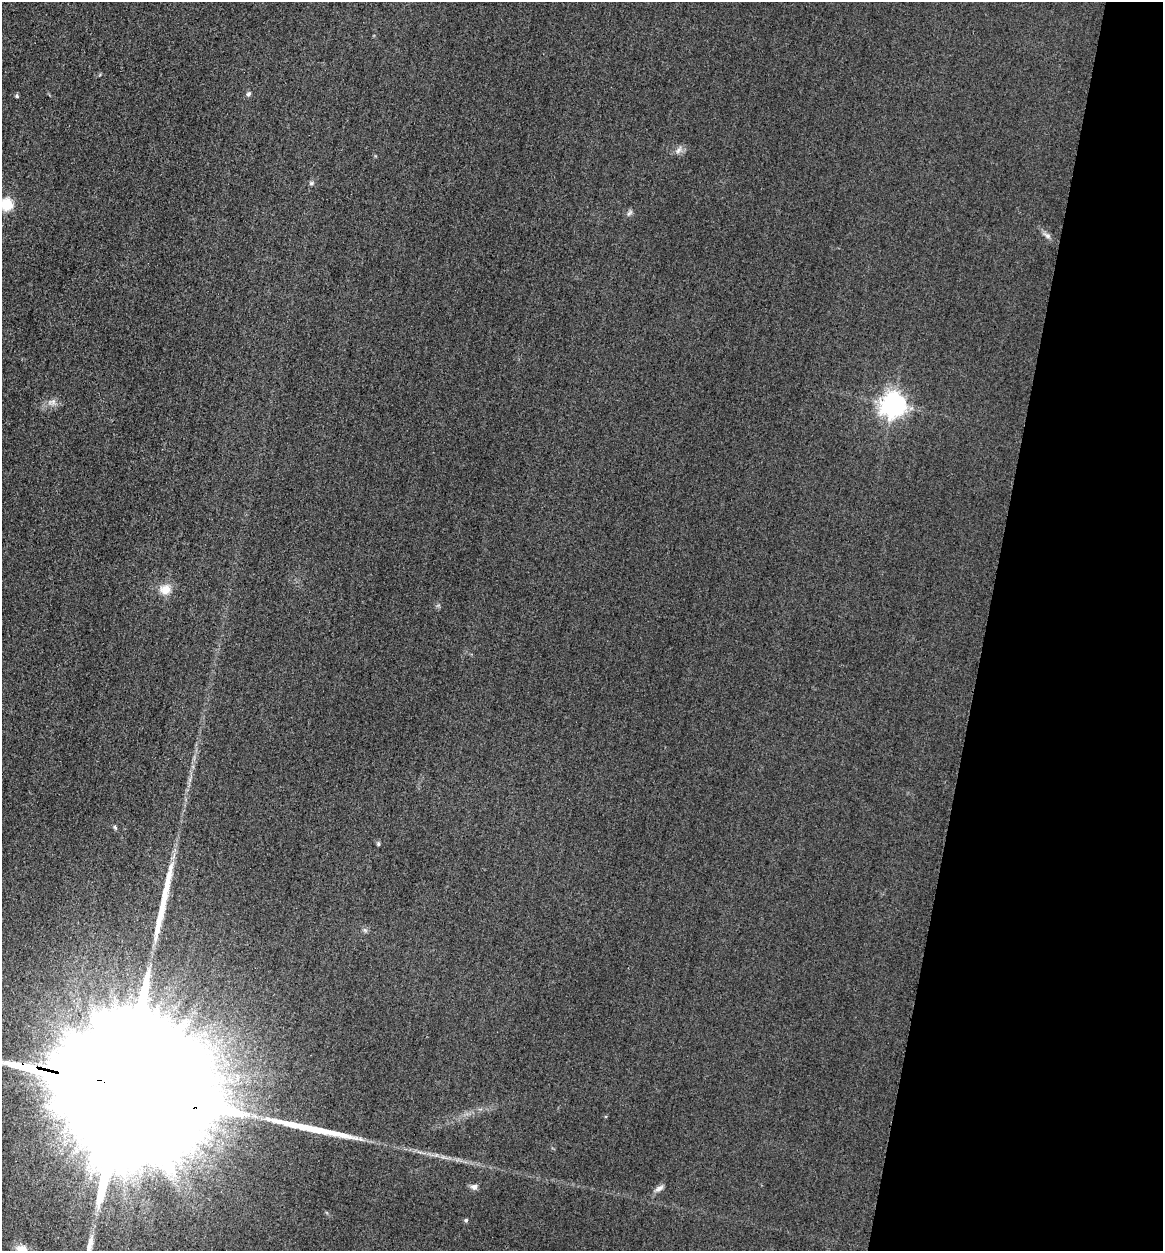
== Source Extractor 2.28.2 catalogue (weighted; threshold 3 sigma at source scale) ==
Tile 8 of 4 x 4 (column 4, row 2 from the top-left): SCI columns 3750-4910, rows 2521-3769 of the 5058 x 5038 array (HDU 1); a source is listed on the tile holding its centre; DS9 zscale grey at full resolution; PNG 1165 x 1253 px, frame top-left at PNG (2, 2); no overlay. Shown black and unused: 15% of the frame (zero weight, under 3 of 4 exposures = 3% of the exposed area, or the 3 px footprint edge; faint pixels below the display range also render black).
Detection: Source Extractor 2.28.2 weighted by HDU 2 'WHT'; one run over the whole footprint, this tile lists its part. Background 0.0723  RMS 0.017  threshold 0.0777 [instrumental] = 3 sigma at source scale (4.5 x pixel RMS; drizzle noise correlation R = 1.50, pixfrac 1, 0.05/0.05 arcsec/px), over >= 5 px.
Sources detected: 20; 1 inside a brighter object's white glare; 2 long thin detections or spike segments (spike, bleed or trail) — not listed; the other 17 listed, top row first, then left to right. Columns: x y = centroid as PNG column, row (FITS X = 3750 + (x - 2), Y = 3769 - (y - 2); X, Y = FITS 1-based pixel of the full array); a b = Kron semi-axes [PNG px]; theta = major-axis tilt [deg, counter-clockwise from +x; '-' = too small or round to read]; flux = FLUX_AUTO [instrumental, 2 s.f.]
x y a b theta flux
248 94 5 5 - 4.5
17 96 5 4 - 2.6
678 150 10 6 46 7.1
311 183 6 5 - 3
7 204 6 6 - 170
629 213 8 4 37 3.5
1047 236 11 6 -38 6.1
53 402 7 4 19 4.9
893 405 8 8 - 1500
165 589 15 13 8 20
115 827 6 4 -68 2.5
378 844 5 5 - 2.3
120 1088 90 26 -14 350000
474 1187 9 7 2 6.7
659 1188 12 6 34 6.8
466 1220 5 5 - 2.5
22 1250 14 11 -19 23
Overlapping masked pixels (flux is a lower limit): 1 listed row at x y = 120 1088
Isophote crosses this tile's border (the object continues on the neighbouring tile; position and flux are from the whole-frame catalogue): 3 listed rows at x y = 7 204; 120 1088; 22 1250